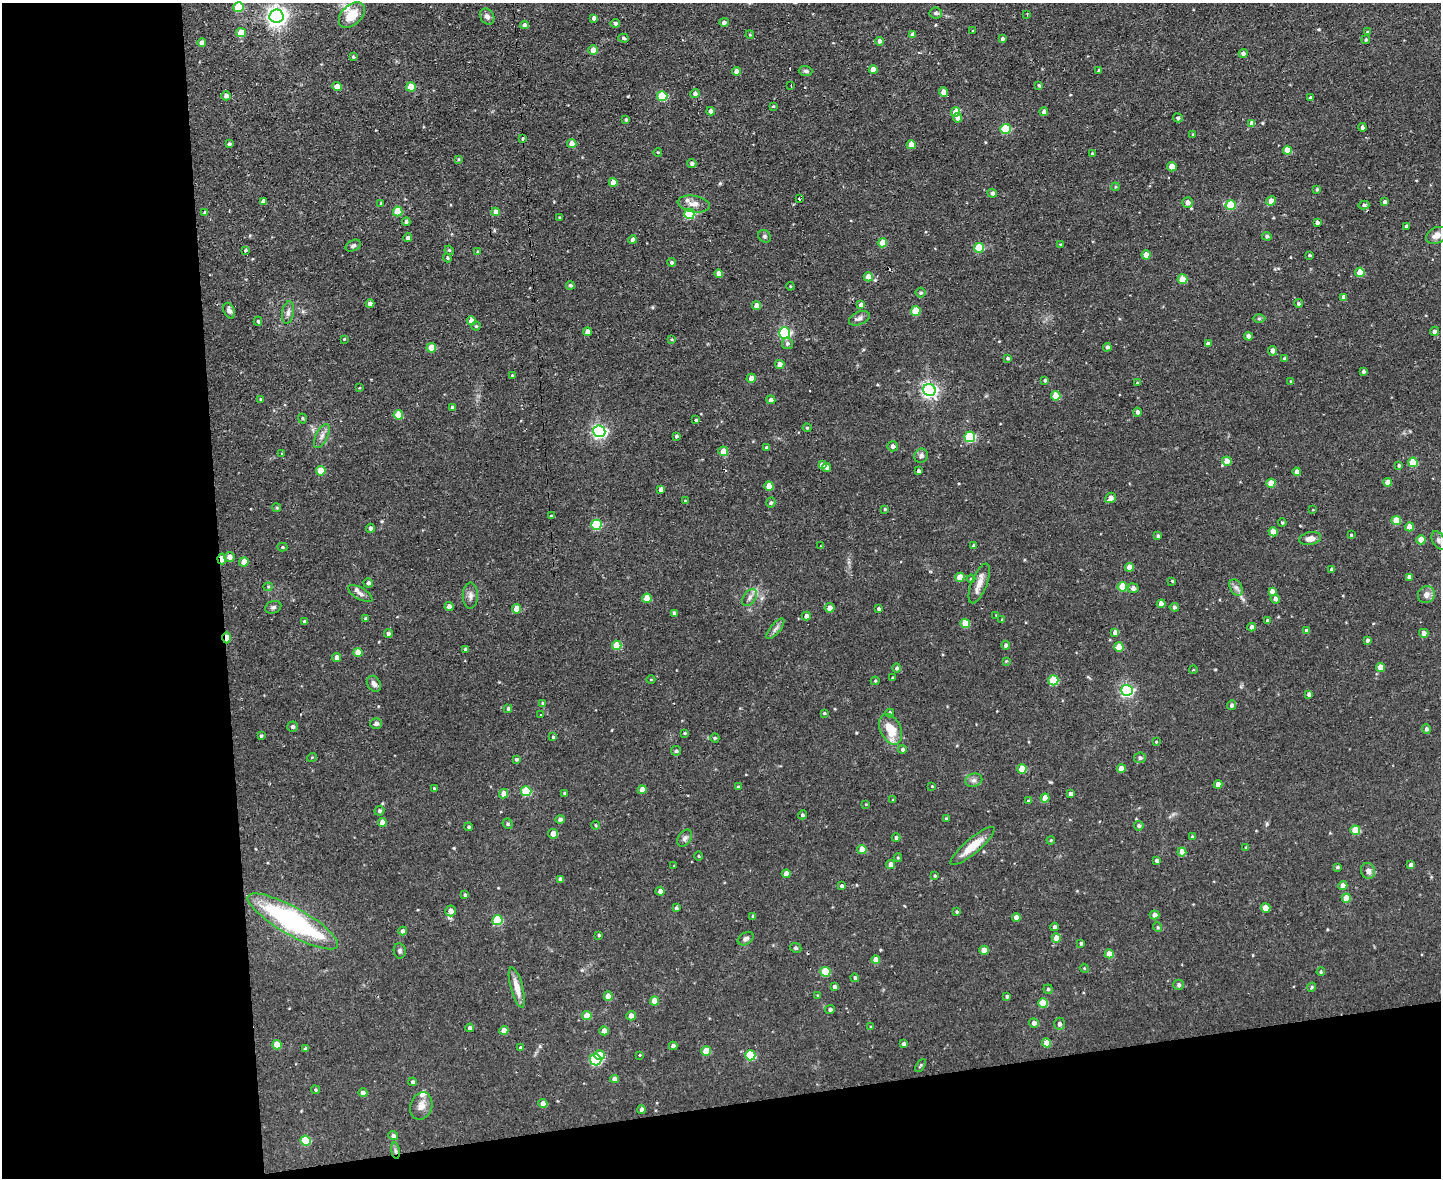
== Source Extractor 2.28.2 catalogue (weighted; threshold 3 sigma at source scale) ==
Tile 10 of 3 x 4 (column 1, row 4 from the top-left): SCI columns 239-1677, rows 1-1176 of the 4684 x 4706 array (HDU 1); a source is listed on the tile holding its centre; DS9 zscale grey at full resolution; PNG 1443 x 1180 px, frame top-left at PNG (2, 3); each listed source drawn as its Kron ellipse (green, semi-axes under 4 px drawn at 4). Shown black and unused: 22% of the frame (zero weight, under 2 of 3 exposures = <1% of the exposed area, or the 3 px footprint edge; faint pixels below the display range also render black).
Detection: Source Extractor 2.28.2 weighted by HDU 2 'WHT'; one run over the whole footprint, this tile lists its part. Background 0.0728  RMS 0.0067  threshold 0.0301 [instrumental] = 3 sigma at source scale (4.5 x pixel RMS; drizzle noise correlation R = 1.50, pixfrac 1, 0.05/0.05 arcsec/px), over >= 5 px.
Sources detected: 392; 2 cosmic-ray / hot-pixel residue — neither listed nor drawn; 4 inside a brighter listed object's ellipse — not listed separately; the other 386 listed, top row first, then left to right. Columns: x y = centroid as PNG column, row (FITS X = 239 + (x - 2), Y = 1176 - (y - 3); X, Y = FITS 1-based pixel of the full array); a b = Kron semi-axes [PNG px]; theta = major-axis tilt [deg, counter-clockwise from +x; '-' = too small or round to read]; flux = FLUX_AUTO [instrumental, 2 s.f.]
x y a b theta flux
239 7 5 5 - 22
936 13 6 5 - 1.9
1027 14 3 3 - 0.44
352 15 15 10 44 13
276 16 7 6 - 390
487 16 8 6 -54 2.4
594 18 4 3 - 1.7
724 22 5 4 - 1.9
615 23 4 4 - 1.7
524 25 4 4 - 2
972 31 3 2 - 0.42
1367 32 4 3 - 0.87
241 33 5 5 - 12
750 35 4 3 - 0.55
913 35 4 4 - 4.3
623 38 5 4 - 0.95
1003 39 3 3 - 1.4
1366 40 4 4 - 0.97
879 41 4 4 - 2.3
202 42 4 4 - 3.3
593 50 5 4 - 6.4
1243 53 4 4 - 2
353 57 3 3 - 0.84
873 70 4 4 - 6
1099 70 3 3 - 0.99
736 71 4 4 - 4.3
806 71 7 5 -2 1.4
1039 85 4 3 - 1.2
337 86 4 4 - 5.9
791 86 3 2 - 0.75
411 87 5 4 - 14
944 92 4 4 - 7.2
695 93 4 4 - 2.4
226 96 4 4 - 3.3
662 96 5 5 - 32
1311 98 3 3 - 1.6
773 106 3 3 - 0.58
711 111 4 4 - 3.3
956 112 5 4 - 8.6
1044 112 4 4 - 2.5
957 118 5 4 - 3
1178 118 5 4 - 1.3
626 119 4 3 - 1
1252 123 4 4 - 4.5
1362 127 4 4 - 1.6
1006 129 5 5 - 35
1193 134 4 3 - 0.6
523 139 3 3 - 1.8
229 144 4 3 - 1.2
572 144 4 4 - 6.6
911 145 4 4 - 7.6
1287 150 4 4 - 11
658 152 4 3 - 0.52
1092 153 4 3 - 0.7
458 159 4 3 - 0.64
692 163 4 4 - 1.7
1172 167 5 4 - 9.6
613 182 4 4 - 5.8
1115 187 4 3 - 0.61
1317 189 3 3 - 1.1
992 193 5 4 - 2.3
799 199 3 2 - 1.2
1271 201 5 4 - 6.7
263 202 4 4 - 2.7
1385 202 4 3 - 2
381 203 3 3 - 0.75
1187 203 5 5 - 3.9
694 204 16 8 -9 5.2
1231 205 5 5 - 24
1364 205 5 3 - 1.3
398 211 5 5 - 18
496 212 4 4 - 5.5
205 213 4 4 - 1.1
689 214 5 5 - 40
559 217 3 2 - 0.55
406 222 4 4 - 1.5
1317 222 4 3 - 2.5
1406 226 3 3 - 1.3
1437 235 11 8 26 4.4
765 236 7 5 -46 1.3
1267 236 5 4 - 1.5
407 238 4 4 - 1.7
632 240 4 4 - 2.6
882 243 4 4 - 13
1060 244 3 3 - 0.52
353 246 8 5 26 1.5
979 248 5 5 - 25
245 250 4 3 - 0.64
449 250 5 3 - 0.67
478 252 4 3 - 1.2
1146 255 4 4 - 7.6
1309 255 3 3 - 0.93
447 258 4 4 - 0.84
671 262 4 4 - 1.2
1360 272 4 4 - 11
719 274 4 4 - 3.8
868 277 5 4 - 8.5
1182 279 5 4 - 13
570 285 4 4 - 1.5
790 286 4 3 - 0.56
920 293 5 5 - 1
1343 297 4 4 - 2.9
1298 303 4 4 - 1.1
370 304 4 4 - 3.4
861 305 4 4 - 3.5
756 306 4 4 - 5.9
229 311 8 5 -66 2.3
916 311 5 5 - 16
288 313 11 6 81 2.7
859 318 11 6 23 2.5
1259 318 6 4 -1 0.97
258 321 4 4 - 0.81
471 321 4 4 - 5.1
476 326 4 4 - 0.74
1434 331 5 4 - 2.1
587 332 4 4 - 4.2
785 333 5 5 - 77
1248 336 4 4 - 3.2
344 339 3 3 - 0.57
671 339 4 3 - 0.59
787 343 5 5 - 1.8
1208 344 4 4 - 3.2
1107 347 4 4 - 1.6
431 348 5 5 - 13
1273 351 5 4 - 3.2
1008 358 4 3 - 1.1
1284 359 4 4 - 1.2
780 364 4 4 - 4.5
1363 371 3 3 - 1.2
512 375 3 2 - 0.62
751 378 4 4 - 4.9
1045 380 3 3 - 1.3
1291 381 4 3 - 0.62
1137 383 4 3 - 0.81
359 388 4 2 - 0.46
929 390 6 6 - 190
1056 396 5 4 - 10
260 399 3 3 - 0.62
771 400 4 4 - 2.7
452 407 4 4 - 1.2
1137 412 4 4 - 2.2
398 415 5 4 - 14
302 418 5 4 - 0.9
696 420 4 4 - 0.82
807 428 4 4 - 0.8
599 431 6 6 - 160
322 436 13 6 65 3.1
676 436 4 3 - 1.2
970 437 5 5 - 46
893 446 5 5 - 2.4
766 447 4 4 - 1.1
723 451 5 5 - 7.8
282 453 3 2 - 1
921 456 7 6 - 2.5
1227 461 4 4 - 8.4
1413 462 5 4 - 17
822 465 4 4 - 3.4
1399 466 4 4 - 1.2
827 467 4 4 - 2.9
321 471 5 4 - 11
918 471 4 3 - 1.7
1297 472 4 4 - 4.1
1387 482 4 4 - 6.1
1271 483 4 4 - 12
769 486 4 4 - 9.5
661 489 4 4 - 3.2
1110 498 6 5 - 3.9
685 501 3 3 - 0.53
771 503 5 4 - 1.2
277 508 4 3 - 0.6
885 509 3 3 - 0.81
1313 510 3 2 - 0.43
551 516 3 3 - 0.71
1396 520 4 4 - 13
1282 523 4 3 - 0.83
596 525 5 5 - 42
1410 527 4 4 - 8.1
371 528 4 4 - 2.1
1273 532 4 4 - 10
1351 535 3 3 - 0.61
1158 536 3 3 - 1.1
1310 538 11 6 13 4.7
1421 540 4 4 - 10
1439 540 10 6 -61 1.9
974 545 4 4 - 1.4
821 546 3 2 - 0.51
282 547 5 4 - 0.89
229 557 5 5 - 3.3
222 559 5 4 - 11
244 562 4 4 - 6.4
1129 567 4 4 - 5.4
1332 569 3 3 - 1.8
960 577 4 4 - 11
1409 577 4 4 - 3.4
971 579 4 4 - 0.77
1172 581 3 2 - 0.55
368 583 5 4 - 2
979 583 21 8 69 6.2
268 587 4 4 - 0.73
1122 587 5 4 - 17
1236 587 9 6 -63 2.4
1133 588 5 5 - 3.4
1272 591 4 4 - 3
360 594 14 6 -31 3.1
1426 594 9 8 - 4.1
470 596 13 7 90 3.2
750 597 10 6 55 2.5
647 598 4 4 - 14
1275 599 4 4 - 2.5
1161 604 4 4 - 5.6
273 607 8 6 19 1.6
449 607 4 4 - 2.9
1174 607 4 4 - 1.2
829 608 5 5 - 4.5
516 609 4 4 - 8
879 609 4 3 - 1.4
674 613 4 4 - 2.3
996 615 3 3 - 0.46
806 616 4 4 - 3.1
366 619 4 3 - 1.4
1002 620 4 3 - 0.89
1268 621 4 4 - 2.3
304 622 4 3 - 1.3
965 623 5 4 - 15
1252 627 4 4 - 3.1
775 629 13 5 50 2.4
1306 631 4 4 - 1.6
1115 632 4 4 - 3.5
1424 633 4 4 - 3.6
388 634 4 4 - 1.6
227 638 6 3 -90 14
1367 640 4 3 - 1.3
617 645 5 4 - 16
1006 645 4 4 - 1.6
1119 647 5 4 - 11
465 649 4 3 - 1.3
358 653 5 4 - 8.2
337 658 4 4 - 3.2
1006 661 4 3 - 0.61
1380 667 4 4 - 7.1
897 668 4 4 - 1.4
1193 670 4 3 - 0.48
893 678 3 3 - 1
651 679 4 3 - 0.53
1053 680 5 5 - 29
875 681 4 4 - 0.86
374 684 8 6 -56 2.8
1127 690 6 5 - 110
1309 694 4 4 - 2.2
543 703 4 3 - 1.6
1232 705 5 4 - 1.8
508 709 4 4 - 1.3
824 713 4 3 - 0.73
890 713 4 4 - 1.6
540 715 3 2 - 0.89
376 723 6 5 - 1.9
293 727 5 5 - 1.5
891 729 16 10 -65 15
1426 729 5 4 - 1.7
684 733 3 3 - 0.69
261 736 4 3 - 1
553 737 4 4 - 0.68
715 738 4 4 - 0.96
1156 742 3 3 - 0.52
902 750 4 4 - 1.4
676 751 5 4 - 0.97
312 757 5 3 - 0.55
1140 758 6 5 - 2
516 759 4 3 - 1.1
1121 768 4 4 - 5.8
1022 769 5 4 - 13
974 780 9 6 13 2.2
1218 785 4 4 - 5.7
932 786 4 3 - 0.64
738 787 4 3 - 0.85
434 788 4 4 - 0.6
642 790 4 4 - 6.4
526 791 5 5 - 31
565 793 4 3 - 0.82
504 794 5 4 - 6.1
1071 794 4 4 - 3
1045 798 4 4 - 7.6
893 799 3 2 - 0.51
1028 801 4 4 - 1.1
866 804 4 3 - 0.54
379 811 5 4 - 1.2
802 815 4 4 - 1.3
560 819 4 4 - 1.5
946 819 3 3 - 0.87
382 823 4 4 - 5.4
508 824 5 5 - 1.1
595 825 4 3 - 0.59
1139 826 5 4 - 1.5
469 827 4 4 - 1.2
1355 830 5 5 - 16
553 834 5 5 - 4.6
1192 837 4 4 - 1.1
685 838 9 6 53 2.2
896 838 4 4 - 1.5
1051 840 4 3 - 0.61
972 846 28 7 40 13
1246 847 4 4 - 0.76
862 849 4 4 - 8
1182 852 4 4 - 7.1
698 856 5 3 - 0.6
898 858 4 3 - 0.66
1157 861 3 3 - 1.6
891 864 4 4 - 3.9
1411 865 4 4 - 2.6
674 866 3 2 - 0.59
1337 867 4 3 - 0.97
1368 871 8 7 - 3.3
786 874 4 4 - 4.7
935 876 4 3 - 0.79
560 879 4 3 - 1.9
842 886 4 4 - 1.3
1343 886 4 4 - 4.2
660 891 4 4 - 3
465 895 4 4 - 1.3
1346 898 4 4 - 10
676 908 3 3 - 1.1
1266 908 4 4 - 7.8
450 911 5 5 - 4.3
957 912 3 3 - 0.86
1155 915 5 4 - 3
753 916 4 3 - 0.94
1016 917 4 4 - 4.3
497 920 5 5 - 29
293 921 51 13 -29 110
1054 927 4 4 - 1.5
1157 927 5 3 - 0.74
403 931 4 4 - 2.1
599 935 3 3 - 0.92
1056 938 4 4 - 7.1
746 939 8 6 32 2.2
1081 943 4 4 - 1.4
796 948 6 4 -27 1
984 950 4 4 - 7.3
400 951 7 6 - 1.5
1109 954 4 4 - 8.6
876 960 4 4 - 5.9
1084 968 4 3 - 0.63
825 972 5 5 - 21
1321 972 4 3 - 0.82
855 978 4 4 - 1.1
1179 985 5 5 - 1.5
517 987 21 6 -75 8.2
834 987 4 4 - 1.9
1312 987 4 3 - 0.77
1048 989 4 4 - 0.97
818 995 4 3 - 0.71
608 996 4 4 - 5.6
1007 996 4 3 - 1.1
654 1001 4 4 - 11
1043 1003 5 5 - 18
830 1010 5 4 - 1.4
587 1016 4 4 - 9.8
631 1016 4 4 - 4.1
1034 1023 5 4 - 2.6
1059 1024 6 5 - 2.3
871 1027 4 2 - 0.56
470 1028 4 4 - 1.7
504 1030 4 4 - 5
604 1031 4 4 - 3.9
1047 1043 4 4 - 8
904 1044 4 4 - 1.7
277 1045 5 4 - 11
673 1046 4 4 - 2.5
521 1048 4 4 - 2.2
305 1049 4 3 - 1.6
706 1051 5 4 - 14
599 1055 5 5 - 8.4
640 1055 3 3 - 1
750 1055 5 5 - 36
596 1060 6 5 - 67
920 1065 7 4 59 0.89
614 1079 4 4 - 3.4
412 1082 4 4 - 1.4
315 1090 4 3 - 0.77
363 1093 4 4 - 2.6
543 1103 4 4 - 6
421 1106 14 11 70 5.2
642 1110 4 4 - 2.8
393 1136 5 4 - 1.9
306 1141 5 5 - 24
395 1151 8 4 -81 1.6
Overlapping masked pixels (flux is a lower limit): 3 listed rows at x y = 222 559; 227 638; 395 1151